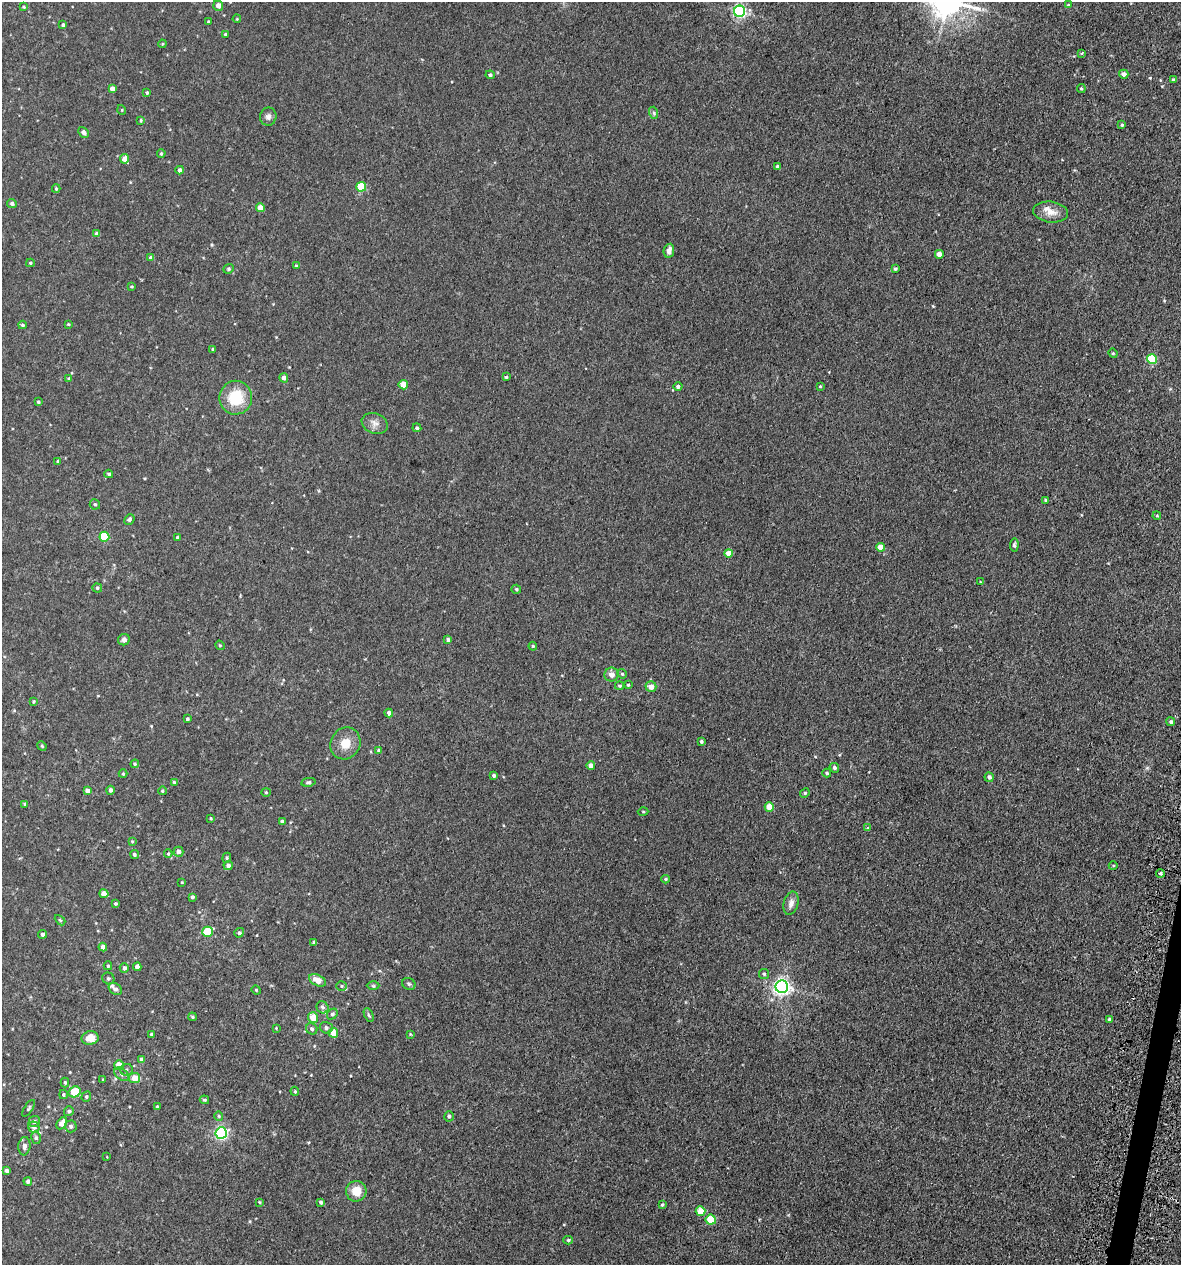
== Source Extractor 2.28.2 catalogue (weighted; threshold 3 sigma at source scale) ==
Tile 6 of 4 x 4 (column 2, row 2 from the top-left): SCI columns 1515-2693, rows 2574-3836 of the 5222 x 5150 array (HDU 1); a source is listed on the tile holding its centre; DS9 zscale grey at full resolution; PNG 1183 x 1267 px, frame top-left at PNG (2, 2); each listed source drawn as its Kron ellipse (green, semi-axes under 4 px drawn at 4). Shown black and unused: <1% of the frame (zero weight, under 3 of 5 exposures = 5% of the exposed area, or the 3 px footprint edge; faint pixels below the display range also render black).
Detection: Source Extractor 2.28.2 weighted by HDU 2 'WHT'; one run over the whole footprint, this tile lists its part. Background 0.0181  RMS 0.0034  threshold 0.0152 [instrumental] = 3 sigma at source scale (4.5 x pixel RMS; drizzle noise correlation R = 1.50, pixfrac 1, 0.05/0.05 arcsec/px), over >= 5 px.
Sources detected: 189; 4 inside a brighter listed object's ellipse — not listed separately; the other 185 listed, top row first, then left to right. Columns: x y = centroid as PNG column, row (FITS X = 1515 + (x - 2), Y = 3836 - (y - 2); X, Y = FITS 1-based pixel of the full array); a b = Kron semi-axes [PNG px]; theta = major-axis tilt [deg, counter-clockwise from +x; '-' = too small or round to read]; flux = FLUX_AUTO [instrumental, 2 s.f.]
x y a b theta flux
1068 5 4 2 - 0.23
218 6 5 5 - 1.9
24 7 3 3 - 0.33
740 11 6 5 - 60
237 19 4 3 - 0.27
209 22 4 4 - 0.6
63 25 3 3 - 0.63
225 34 3 3 - 0.36
162 44 4 3 - 0.32
1082 53 3 2 - 0.25
1124 74 5 4 - 1.6
490 75 4 4 - 0.77
1173 80 3 3 - 0.5
112 89 4 4 - 1.8
1081 89 4 4 - 0.44
147 93 3 3 - 0.43
122 110 5 3 - 0.26
654 113 6 3 -72 0.5
268 117 9 8 - 1.2
141 120 4 3 - 0.39
1122 125 3 3 - 0.5
83 132 6 4 -48 1.3
161 153 4 3 - 0.42
124 159 4 4 - 2.4
778 167 4 4 - 1.1
180 170 4 4 - 1.1
361 187 5 5 - 12
56 189 4 4 - 0.34
12 203 5 4 - 0.87
260 208 4 4 - 3
1051 212 17 10 -7 3.3
97 234 4 4 - 1
669 251 7 5 79 1.5
939 254 4 4 - 2.8
151 258 4 4 - 1.2
30 263 4 3 - 0.41
296 266 4 4 - 0.31
229 269 5 4 - 0.48
895 269 4 4 - 0.69
132 287 3 3 - 0.35
68 324 4 3 - 0.32
22 325 4 4 - 0.57
213 349 3 3 - 0.58
1113 353 5 4 - 0.43
1152 359 5 5 - 15
506 377 3 3 - 0.42
284 378 4 4 - 1.5
69 379 4 4 - 0.53
403 385 4 4 - 4.7
678 386 4 4 - 0.85
820 386 4 3 - 0.28
236 398 17 16 - 11
38 402 3 3 - 0.47
375 423 13 10 -22 2.1
417 428 4 4 - 0.63
58 462 4 3 - 0.77
109 474 4 3 - 0.54
1045 500 4 4 - 0.35
95 504 5 5 - 0.58
1157 516 4 3 - 0.32
129 519 6 4 47 0.68
104 537 5 5 - 13
177 538 4 4 - 0.73
1014 545 7 4 85 0.68
881 547 4 4 - 3.8
729 553 4 4 - 3.5
980 582 4 2 - 0.2
97 588 4 4 - 0.55
516 589 5 4 - 0.51
124 640 6 5 - 1.3
448 640 4 4 - 0.8
220 645 5 4 - 0.39
533 646 4 4 - 0.39
622 674 5 4 - 0.47
612 675 7 7 - 2.1
628 685 3 3 - 0.35
619 686 4 3 - 0.45
651 687 5 5 - 2.4
33 702 4 4 - 0.41
389 713 4 4 - 1.1
187 719 3 3 - 0.52
1171 722 4 4 - 0.69
701 741 3 3 - 0.66
345 743 16 14 59 4.7
42 746 5 4 - 0.38
379 750 4 4 - 0.66
135 764 4 4 - 0.39
591 766 4 4 - 2.1
834 768 5 4 - 0.83
827 773 4 3 - 0.48
123 774 4 4 - 0.32
494 775 4 3 - 0.7
989 777 4 4 - 1
174 782 4 3 - 0.44
308 782 7 4 11 0.59
110 790 4 4 - 1
87 791 4 4 - 1.8
162 791 4 4 - 0.42
266 792 5 4 - 0.39
805 793 5 4 - 0.43
25 804 3 3 - 0.39
769 807 5 4 - 5.5
643 812 5 3 - 0.34
211 818 3 3 - 0.35
282 821 4 3 - 0.55
868 828 4 4 - 0.4
132 841 4 4 - 0.31
178 852 5 5 - 1.6
168 854 4 4 - 0.35
134 855 5 4 - 0.63
227 858 5 4 - 0.4
228 866 5 4 - 1.2
1113 866 4 3 - 0.3
1160 873 4 4 - 0.66
666 879 4 4 - 0.37
182 882 3 2 - 0.25
104 894 4 4 - 3
192 897 3 3 - 0.72
791 903 12 7 76 1.7
115 904 3 3 - 0.5
60 920 6 4 -44 0.41
207 932 5 5 - 10
239 933 5 4 - 0.65
42 934 4 4 - 0.91
314 942 4 3 - 0.52
103 947 4 4 - 1.6
108 966 4 3 - 0.43
137 967 4 4 - 1.5
124 968 5 4 - 0.99
764 974 5 5 - 0.52
108 978 6 5 - 0.68
317 980 9 5 -26 3.4
409 984 7 5 -27 0.67
342 986 5 4 - 0.41
373 986 6 4 -1 0.47
782 987 6 6 - 120
115 989 7 5 -37 0.96
256 990 5 4 - 0.35
322 1007 6 5 - 0.79
332 1014 6 5 - 0.66
369 1015 7 4 -66 0.56
192 1017 4 3 - 0.4
313 1018 5 5 - 4.8
1110 1019 4 3 - 1
276 1028 4 4 - 0.27
326 1028 6 6 - 0.96
312 1029 6 5 - 0.68
333 1033 5 4 - 4.8
152 1034 4 3 - 0.76
410 1034 4 4 - 0.26
90 1038 8 6 12 4.2
141 1059 4 4 - 1.1
119 1065 5 4 - 4
127 1070 6 5 - 0.69
122 1074 8 5 -39 0.92
135 1078 5 5 - 4.3
103 1079 4 2 - 0.22
65 1082 5 4 - 0.48
295 1091 4 3 - 0.4
75 1092 6 5 - 8.5
63 1095 4 3 - 0.42
86 1097 5 4 - 0.56
204 1100 5 3 - 0.48
157 1107 4 3 - 0.4
29 1108 9 3 57 0.49
69 1111 5 4 - 0.68
219 1116 5 4 - 0.38
449 1116 5 5 - 0.56
34 1121 6 5 - 0.74
62 1123 7 4 57 2.5
71 1126 6 6 - 0.88
34 1127 6 5 - 0.93
221 1133 6 5 - 56
36 1138 6 5 - 0.62
24 1146 9 6 83 1.4
107 1157 3 2 - 0.19
7 1171 4 4 - 0.95
28 1181 4 4 - 0.88
356 1191 10 10 - 4.5
259 1202 3 3 - 0.28
321 1202 4 3 - 0.71
662 1205 4 3 - 0.44
701 1211 5 4 - 5.2
711 1220 5 5 - 11
568 1240 4 4 - 0.5